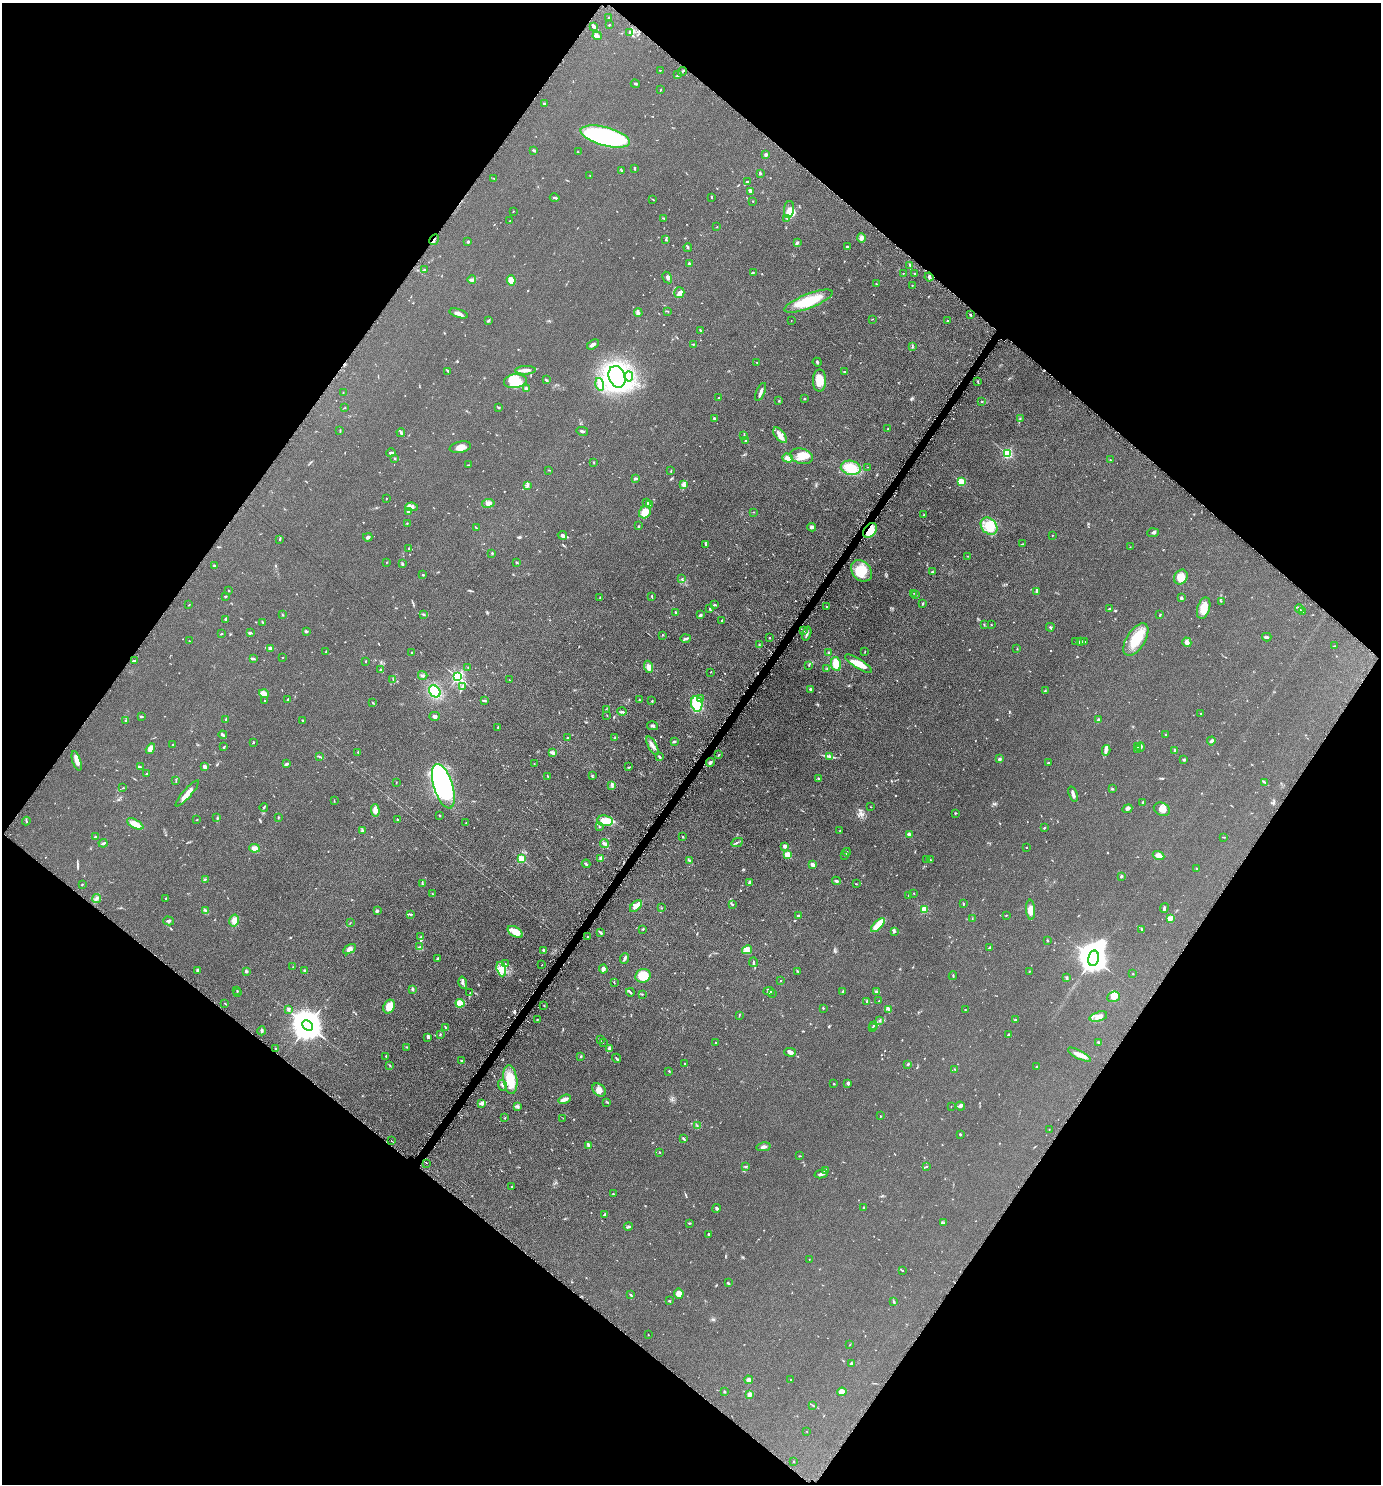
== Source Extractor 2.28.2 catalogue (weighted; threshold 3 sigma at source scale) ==
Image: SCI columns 150-5662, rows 9-5936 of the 5952 x 5946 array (HDU 1 of 3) = the unmasked area's bounding box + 8 px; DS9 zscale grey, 4 x 4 block average (1 PNG px = mean of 4 x 4 image px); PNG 1383 x 1486 px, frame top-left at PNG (2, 3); each listed source drawn as its Kron ellipse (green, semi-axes under 4 px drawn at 4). Shown black and unused: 49% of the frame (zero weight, under 4 of 8 exposures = <1% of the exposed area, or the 3 px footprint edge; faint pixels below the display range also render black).
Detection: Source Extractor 2.28.2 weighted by HDU 2 'WHT'. Background 0.0906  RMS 0.0077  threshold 0.0316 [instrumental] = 3 sigma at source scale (4.09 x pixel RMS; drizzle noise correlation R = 1.36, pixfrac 0.8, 0.05/0.05 arcsec/px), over >= 5 px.
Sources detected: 849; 3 too faint to see at this stretch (4 x 4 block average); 5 inside a brighter object's white glare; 15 cosmic-ray / hot-pixel residue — neither listed nor drawn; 23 coinciding with a brighter row at this scale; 54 inside a brighter listed object's ellipse — not listed separately; of the other 749, all 500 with FLUX_AUTO >= 1.61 (the completeness limit of this list) listed and drawn (249 fainter detections not listed), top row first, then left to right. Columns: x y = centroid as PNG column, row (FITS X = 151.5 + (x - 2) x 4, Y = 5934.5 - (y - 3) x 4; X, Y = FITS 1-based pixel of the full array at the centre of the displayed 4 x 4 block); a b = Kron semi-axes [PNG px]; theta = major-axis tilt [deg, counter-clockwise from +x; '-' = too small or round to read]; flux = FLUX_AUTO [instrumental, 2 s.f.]
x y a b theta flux
608 18 3 2 - 3
609 24 2 2 - 2
594 27 3 2 - 15
629 33 2 2 - 1.9
597 36 4 3 - 7.4
660 70 2 2 - 2.3
682 71 5 2 - 5.1
678 75 3 3 - 5.5
635 84 4 2 - 4.6
660 90 3 2 - 1.9
544 104 2 2 - 4.5
605 137 25 9 -15 640
534 150 4 2 - 5.5
578 152 2 2 - 2
766 155 2 2 - 15
635 169 3 2 - 2.8
622 171 3 2 - 2.1
761 173 2 2 - 5.2
590 175 3 2 - 2
494 179 2 2 - 1.7
748 182 3 2 - 6
751 191 3 3 - 8.6
555 198 5 2 - 8
712 198 3 2 - 2.3
653 199 3 2 - 3.1
753 201 2 2 - 4
789 209 8 5 81 33
513 211 2 2 - 2.3
664 218 3 2 - 4.7
786 218 3 2 - 2.4
510 221 2 2 - 2.2
717 227 2 2 - 2
861 238 5 3 - 11
434 240 6 2 61 7.4
666 240 3 2 - 2.6
468 242 3 2 - 5.6
797 243 3 2 - 4.6
847 247 3 2 - 14
688 248 4 2 - 5.1
689 264 3 2 - 9
910 265 3 2 - 5.3
424 270 2 2 - 2.5
753 272 2 2 - 2.2
903 273 2 2 - 1.6
915 273 3 2 - 2.7
667 277 6 3 -60 8.9
929 277 4 2 - 8.8
472 280 4 2 - 14
511 280 5 4 - 48
876 284 2 2 - 3.5
912 285 2 2 - 2.2
679 293 5 5 - 17
808 301 26 7 21 150
668 311 2 2 - 1.6
459 313 10 3 -16 16
638 313 4 2 - 11
970 314 2 2 - 3.2
872 319 2 2 - 1.6
488 320 3 2 - 3.3
791 320 2 2 - 1.7
947 321 2 2 - 2.9
700 330 3 2 - 3.6
593 344 6 3 33 13
693 344 3 2 - 3.7
913 347 3 2 - 2.9
756 362 2 2 - 1.7
817 362 4 2 - 5.5
526 370 10 2 2 28
448 371 4 2 - 5.5
845 372 2 2 - 2.4
629 376 5 3 - 12
617 377 11 8 -70 950
546 380 3 2 - 6.5
820 380 11 6 89 51
515 381 11 7 6 99
978 381 2 2 - 2.1
600 384 6 3 -74 46
526 388 3 3 - 5.4
761 392 9 2 66 16
343 393 2 2 - 2.5
718 398 2 2 - 1.9
804 399 2 2 - 13
779 401 2 2 - 2.7
982 401 2 2 - 3
498 407 3 2 - 5.4
345 408 3 2 - 2.3
714 418 2 2 - 16
1020 419 2 2 - 2.2
888 429 2 2 - 2.4
340 431 3 2 - 3.4
582 431 6 2 -12 6.6
401 433 4 2 - 8.6
744 435 3 2 - 3.4
780 435 9 4 -53 26
745 441 3 2 - 3.9
460 447 11 5 12 32
391 453 5 2 - 9.3
1007 454 2 2 - 490
801 456 11 7 -15 50
395 458 2 2 - 3.3
787 458 5 4 - 20
1110 460 2 2 - 1.8
594 462 2 2 - 2.8
468 465 3 2 - 2.3
867 467 2 2 - 1.8
851 468 10 7 -11 94
548 470 2 2 - 1.7
671 471 2 2 - 2.4
636 478 4 2 - 4
961 482 2 2 - 270
527 485 2 2 - 3.4
683 485 3 3 - 17
386 498 2 2 - 1.6
647 502 2 2 - 1.8
488 503 6 4 8 14
649 505 3 2 - 3.4
412 507 6 3 -9 15
409 512 3 2 - 13
645 512 6 5 - 46
753 512 2 2 - 1.8
923 515 2 2 - 1.7
407 523 2 2 - 2.1
638 526 2 2 - 3.2
989 526 9 7 -47 55
812 527 4 2 - 13
476 528 3 2 - 2.1
870 530 8 5 53 96
1153 533 6 3 5 7.1
562 535 5 2 - 21
1052 535 2 2 - 1.8
368 537 4 3 - 6.9
280 539 3 2 - 3.2
1023 544 2 2 - 1.7
706 545 3 2 - 3.9
1130 547 2 2 - 1.6
409 548 2 2 - 7.5
492 553 3 2 - 2.7
967 556 2 2 - 1.8
387 562 2 2 - 2
517 562 3 2 - 4.4
402 564 4 2 - 5.1
214 565 2 2 - 3.2
861 571 12 9 -47 86
932 572 2 2 - 2.4
423 575 3 2 - 5
1181 577 8 6 57 50
682 579 3 2 - 3.3
229 591 2 2 - 1.7
1036 591 3 2 - 4.9
914 593 2 2 - 1.8
916 595 2 2 - 3.2
225 596 3 2 - 3
652 596 2 2 - 3.6
600 597 2 2 - 2.2
1181 598 3 2 - 4.7
1221 601 3 2 - 1.8
923 604 2 2 - 5.2
189 605 3 2 - 1.8
714 605 4 2 - 5.2
827 607 2 2 - 4.7
1204 608 11 6 72 49
710 609 4 2 - 4.7
1109 609 4 2 - 5.3
1299 609 4 2 - 4.7
1302 612 3 2 - 3.3
676 613 3 2 - 5.4
424 614 3 2 - 3.5
1160 614 3 2 - 2.9
283 615 2 2 - 1.9
700 615 3 2 - 8.1
226 619 3 2 - 2.9
722 620 2 2 - 6.5
262 622 3 2 - 2.6
991 624 2 2 - 2.6
984 625 2 2 - 2.3
1050 627 4 2 - 6.5
306 631 2 2 - 9.1
803 631 3 2 - 4
250 633 3 2 - 5.8
222 634 2 2 - 3.4
807 634 7 2 73 8.2
662 635 2 2 - 2.1
1267 637 4 2 - 8.7
685 638 5 2 - 5.2
770 638 2 2 - 2.8
1136 640 18 9 58 110
189 641 2 2 - 1.7
1081 641 3 2 - 4.5
1085 641 2 2 - 1.7
1076 642 2 2 - 2.2
1187 642 5 4 - 22
759 645 3 2 - 3.7
1334 646 2 2 - 1.7
270 648 4 3 - 9
1017 649 2 2 - 3.1
326 651 2 2 - 2.1
411 652 3 2 - 2.2
865 652 2 2 - 2
829 653 2 2 - 4.9
283 657 2 2 - 2.5
254 659 4 2 - 4.4
134 661 3 2 - 4.4
366 661 2 2 - 2.5
836 664 7 5 -79 54
859 664 16 4 -32 46
809 665 3 2 - 3.4
468 667 2 2 - 2
649 667 6 4 -69 19
827 669 2 2 - 2.7
380 670 2 2 - 5.4
711 672 2 2 - 2.1
423 675 5 3 - 8.5
457 677 2 2 - 870
393 679 2 2 - 1.8
509 680 2 2 - 1.8
462 686 3 2 - 4.8
810 689 4 3 - 5.9
435 691 6 5 - 120
1045 691 2 2 - 3.3
264 694 5 4 - 13
701 698 4 2 - 5.9
288 699 3 2 - 3.2
639 700 2 2 - 4.2
264 701 2 2 - 1.7
484 701 4 2 - 5.5
652 701 2 2 - 2.5
373 703 3 2 - 2.5
697 704 8 5 -80 130
606 709 3 2 - 2.4
622 711 5 2 - 7.2
1201 714 2 2 - 2.3
141 716 4 2 - 3.5
435 716 5 3 - 9.8
607 716 2 2 - 1.9
226 719 3 2 - 5.6
125 720 2 2 - 2.3
303 720 3 2 - 4.1
1098 720 2 2 - 46
652 726 5 2 - 7.1
498 727 2 2 - 3.2
223 735 4 2 - 7.8
1165 735 2 2 - 3
567 737 2 2 - 3
615 738 4 2 - 9.2
674 741 3 2 - 4.6
1211 741 4 2 - 8.4
253 742 2 2 - 4
173 745 2 2 - 1.9
652 746 10 3 -61 16
1137 746 2 2 - 4.1
224 747 3 2 - 4.6
1141 747 5 2 - 6.8
150 749 6 4 58 26
1138 749 2 2 - 1.8
1106 750 5 3 - 11
1175 751 3 2 - 2.8
358 752 3 2 - 2.2
552 752 4 3 - 9.8
719 755 3 2 - 3.6
319 756 2 2 - 3.5
829 756 3 2 - 5.4
659 757 4 2 - 6.4
1000 759 2 2 - 12
1184 760 3 2 - 8.8
77 761 10 3 -71 27
710 762 4 2 - 9.9
1048 763 2 2 - 4.2
287 764 3 2 - 3.1
534 764 2 2 - 1.9
140 767 3 2 - 3.9
205 767 3 3 - 16
629 767 3 2 - 2.7
146 774 3 2 - 3.5
592 775 2 2 - 1.8
548 776 2 2 - 3.3
818 778 2 2 - 6.2
176 781 2 2 - 2.9
396 782 2 2 - 1.7
1265 782 3 2 - 4.6
612 785 4 2 - 6.4
443 786 23 9 -72 690
123 788 2 2 - 1.8
1112 789 3 2 - 4.2
187 793 17 4 48 34
1073 794 8 3 -73 13
334 801 2 2 - 1.9
1143 802 3 2 - 4.2
264 807 4 2 - 3.7
871 807 2 2 - 1.6
1127 809 5 3 - 11
1162 809 8 6 -24 26
375 810 6 4 -89 16
956 813 2 2 - 2.8
439 815 2 2 - 4.7
278 817 2 2 - 2.4
217 818 3 2 - 2.3
397 819 2 2 - 2.9
197 820 2 2 - 2.7
26 821 4 2 - 4
605 821 8 5 -5 61
466 822 2 2 - 1.8
135 824 9 4 -28 44
600 827 3 2 - 2.5
1044 828 2 2 - 3.5
362 831 2 2 - 2.5
840 831 2 2 - 2.3
909 834 4 2 - 7
95 837 3 2 - 4.1
683 837 3 2 - 3.4
1224 837 3 2 - 2.6
737 842 6 2 26 6.5
103 843 4 2 - 5.6
604 843 4 3 - 12
785 846 2 2 - 20
1027 847 2 2 - 4.5
254 848 5 4 - 18
847 852 4 2 - 4.6
788 855 4 3 - 48
845 856 2 2 - 1.9
1159 856 6 3 -22 31
521 859 2 2 - 270
601 859 3 3 - 16
926 859 2 2 - 3
689 860 3 2 - 3.8
931 860 2 2 - 2.3
586 864 4 2 - 6.7
812 865 3 2 - 24
1197 869 2 2 - 4.6
1122 876 2 2 - 24
205 879 3 2 - 3.3
836 881 4 3 - 7.9
750 882 3 2 - 22
422 883 3 2 - 2.3
82 884 2 2 - 3.3
856 884 2 2 - 2.7
914 893 2 2 - 1.8
432 894 2 2 - 3.2
909 896 3 2 - 2.7
166 898 2 2 - 3.4
96 899 5 3 - 8.8
963 904 2 2 - 3.8
732 905 2 2 - 2.9
636 906 7 3 46 29
661 908 2 2 - 2
1164 908 5 2 - 6.6
924 909 2 2 - 200
205 910 3 2 - 5.1
1031 910 10 4 -86 34
377 911 3 2 - 7.7
411 914 3 2 - 5.7
799 915 3 2 - 7.6
1006 915 3 2 - 2
1170 918 2 2 - 41
972 919 3 2 - 1.7
169 921 5 3 - 7.2
234 921 6 4 77 28
350 923 2 2 - 2
878 925 9 3 46 85
643 929 2 2 - 3.9
1142 930 4 2 - 5.3
894 931 4 3 - 6
515 932 8 5 -32 56
600 932 4 2 - 5.4
421 937 3 2 - 2.7
587 937 2 2 - 5.2
1047 940 2 2 - 2.6
420 947 3 2 - 5.2
990 947 4 2 - 7.2
350 949 7 4 32 17
544 950 2 2 - 22
747 950 5 3 - 15
625 958 5 2 - 11
1093 958 7 5 77 8400
437 959 3 3 - 4.2
754 962 5 2 - 6.2
505 964 3 2 - 4.1
542 965 2 2 - 2.1
293 967 2 2 - 1.9
501 969 7 4 -71 27
603 969 4 3 - 15
198 970 3 2 - 8.9
246 971 4 2 - 8
305 971 3 3 - 9.6
797 971 3 2 - 3.5
1029 971 3 2 - 2.7
1133 974 2 2 - 5.9
643 976 7 6 - 120
953 976 4 2 - 3.7
1066 978 3 3 - 4.1
780 981 2 2 - 2.8
463 983 6 3 -76 9.3
614 983 3 2 - 2.7
412 989 2 2 - 7
237 990 2 2 - 2.2
769 991 5 2 - 8.3
843 991 3 3 - 4.6
630 992 4 2 - 4.2
876 992 3 2 - 4.1
237 993 2 2 - 2.9
470 993 3 2 - 2.1
772 993 2 2 - 2.7
642 994 2 2 - 1.8
1113 997 6 5 - 30
879 1001 3 2 - 3.7
867 1002 2 2 - 2.8
225 1003 2 2 - 3.1
460 1003 4 4 - 54
544 1006 2 2 - 1.8
389 1007 7 5 63 47
823 1008 2 2 - 3.4
289 1009 3 2 - 4.9
888 1009 3 3 - 6.2
965 1010 2 2 - 1.8
739 1015 2 2 - 2
1098 1017 9 5 17 30
537 1019 2 2 - 7.8
880 1020 2 2 - 3.9
1015 1020 2 2 - 13
308 1025 6 4 -44 9600
873 1025 2 2 - 6.3
446 1027 4 2 - 4.5
872 1028 2 2 - 2.2
262 1031 4 2 - 7.7
440 1034 3 2 - 3.1
1009 1034 3 2 - 3.2
428 1037 3 3 - 7.8
600 1040 4 2 - 2.1
603 1042 2 2 - 3.6
716 1043 2 2 - 2.1
1099 1043 3 3 - 8.5
407 1047 2 2 - 2.4
276 1049 2 2 - 3.3
609 1049 4 2 - 6.4
790 1052 6 3 -1 13
1080 1055 13 4 -27 30
386 1056 2 2 - 3.6
581 1056 3 2 - 3.6
616 1058 5 2 - 4.2
461 1060 2 2 - 18
685 1064 2 2 - 2
908 1064 4 2 - 4.1
390 1066 2 2 - 1.7
1037 1066 2 2 - 1.7
954 1069 2 2 - 2
669 1071 2 2 - 4
510 1080 14 7 -83 93
848 1083 3 2 - 11
834 1084 2 2 - 3.1
502 1085 5 2 - 6.5
599 1090 8 5 -40 23
565 1099 6 2 20 25
607 1102 2 2 - 2.4
482 1104 4 3 - 15
517 1106 4 2 - 5.3
951 1106 2 2 - 1.6
960 1106 5 3 - 8
881 1116 2 2 - 2.7
505 1118 2 2 - 2.9
563 1118 2 2 - 1.8
697 1125 2 2 - 1.7
1049 1129 2 2 - 1.7
960 1134 2 2 - 4.5
683 1139 3 2 - 3.7
391 1141 3 2 - 3.6
589 1146 4 2 - 4.9
763 1147 7 3 12 14
660 1152 2 2 - 3.4
799 1156 2 2 - 2.5
427 1163 2 2 - 2.9
746 1166 4 2 - 4
927 1166 2 2 - 3.2
825 1170 4 2 - 5.2
821 1174 6 3 13 12
512 1186 2 2 - 2.8
613 1194 2 2 - 2.4
864 1207 2 2 - 4.2
716 1208 4 2 - 5.2
605 1214 3 2 - 5.9
690 1223 3 2 - 3.1
944 1223 2 2 - 1.7
628 1227 4 2 - 6.3
709 1234 3 2 - 6.4
809 1259 2 2 - 2.5
902 1270 2 2 - 2.4
728 1283 3 2 - 7
679 1293 5 5 - 20
630 1294 3 2 - 2.8
669 1301 3 2 - 2.8
894 1302 4 2 - 3.4
648 1335 2 2 - 1.8
850 1345 3 2 - 2.1
851 1364 4 2 - 6.9
791 1379 2 2 - 5.1
749 1380 4 4 - 18
724 1392 2 2 - 8.1
842 1392 5 4 - 19
750 1394 3 2 - 4.8
813 1405 3 2 - 2.4
806 1431 2 2 - 1.6
794 1461 2 2 - 1.9
Overlapping masked pixels (flux is a lower limit): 3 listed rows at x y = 434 240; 870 530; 510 1080
Diffuse or blended objects may show on this block-average render without a row.